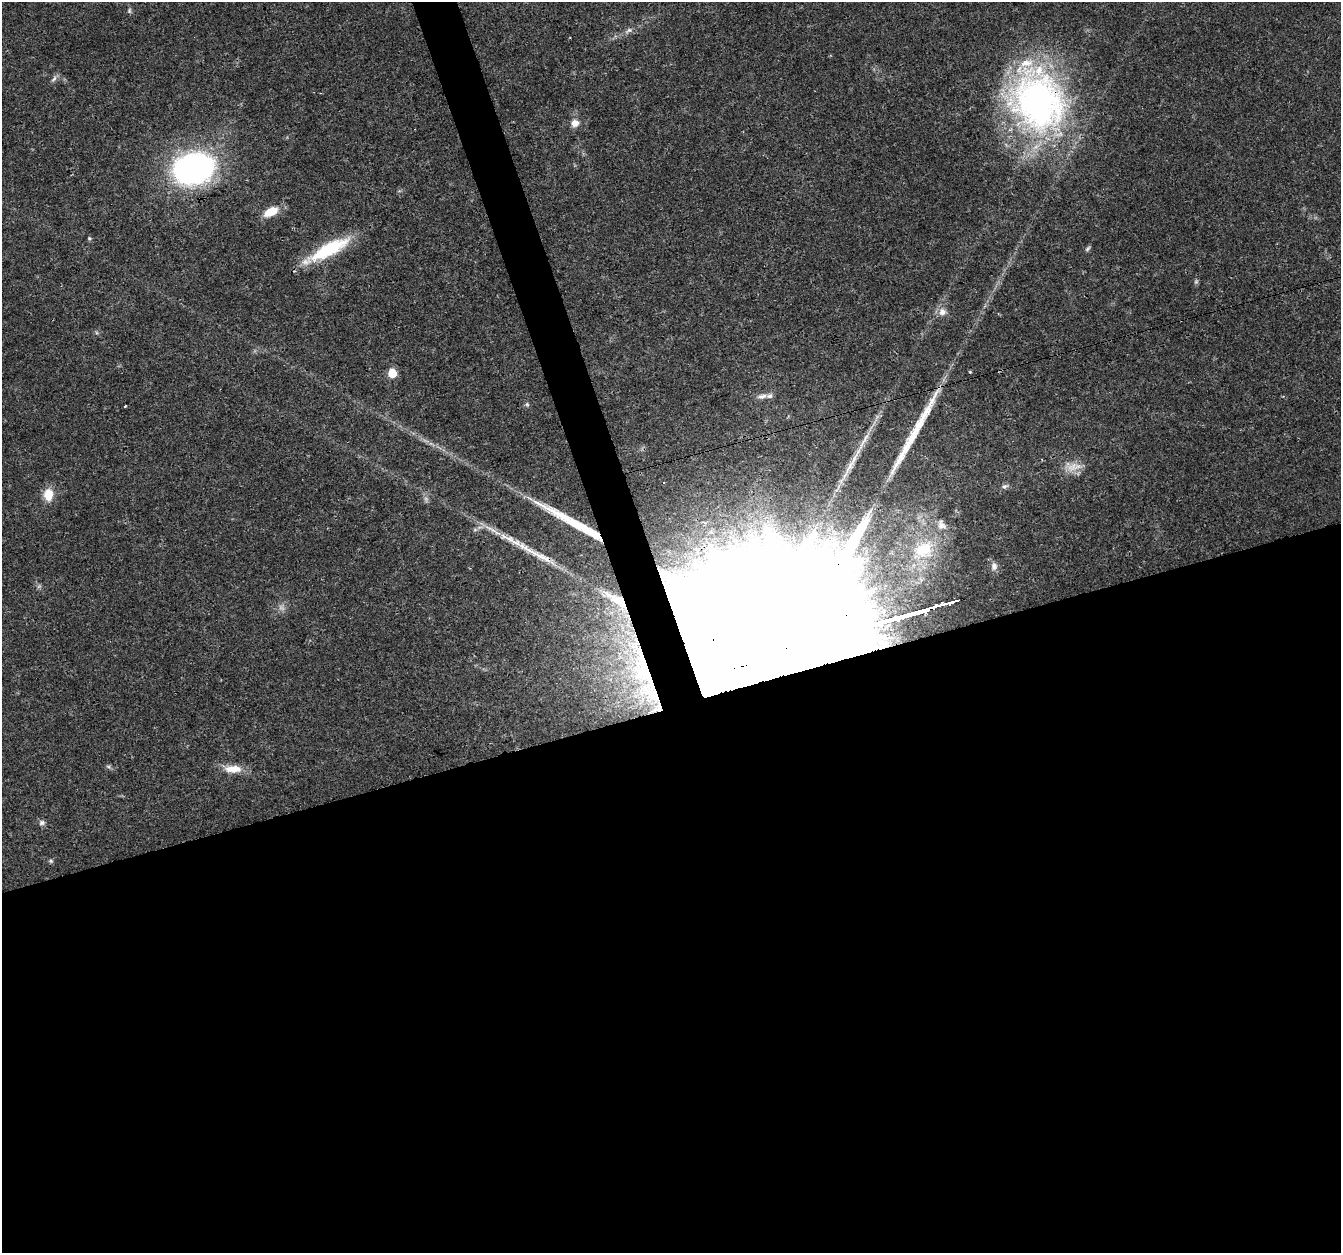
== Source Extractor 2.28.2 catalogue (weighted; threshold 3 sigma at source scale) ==
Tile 15 of 4 x 4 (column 3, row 4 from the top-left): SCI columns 2680-4018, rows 116-1366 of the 5358 x 5181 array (HDU 1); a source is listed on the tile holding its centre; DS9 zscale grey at full resolution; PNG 1343 x 1255 px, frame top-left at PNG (2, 2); no overlay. Shown black and unused: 45% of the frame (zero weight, under 3 of 4 exposures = <1% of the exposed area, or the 3 px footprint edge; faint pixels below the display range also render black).
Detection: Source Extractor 2.28.2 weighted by HDU 2 'WHT'; one run over the whole footprint, this tile lists its part. Background 0.0264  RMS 0.002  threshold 0.0088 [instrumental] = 3 sigma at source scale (4.5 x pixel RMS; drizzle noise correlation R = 1.50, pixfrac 1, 0.0396/0.0396 arcsec/px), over >= 5 px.
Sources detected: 45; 3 too faint to see at this stretch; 4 long thin detections or spike segments (spike, bleed or trail) — not listed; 4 inside a brighter listed object's ellipse — not listed separately; the other 34 listed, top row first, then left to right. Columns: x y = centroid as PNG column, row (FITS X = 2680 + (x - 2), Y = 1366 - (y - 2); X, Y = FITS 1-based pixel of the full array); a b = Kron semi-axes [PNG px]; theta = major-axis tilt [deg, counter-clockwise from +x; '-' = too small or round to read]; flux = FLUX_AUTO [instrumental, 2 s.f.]
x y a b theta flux
129 11 8 5 85 0.37
629 30 11 6 36 0.81
54 79 11 5 56 0.63
1038 100 81 66 -65 76
575 123 10 9 - 1.5
194 169 33 25 14 65
271 212 16 9 26 3.7
89 238 6 4 71 0.28
1088 249 9 4 49 0.38
328 250 53 13 28 12
942 312 11 10 - 1.5
970 372 5 3 - 0.16
392 373 6 5 - 5.8
762 396 13 6 12 0.91
527 404 6 4 -45 0.31
125 406 3 3 - 0.71
849 467 42 7 61 3.8
1074 467 27 11 9 2.9
664 483 3 2 - 0.36
1005 486 9 6 25 0.56
48 495 16 11 87 3
941 525 15 12 -65 1.8
475 530 7 4 19 0.38
511 540 51 9 -26 5.5
833 544 14 9 36 2.6
923 550 32 24 25 11
994 566 11 8 -85 1.1
617 600 40 11 -35 6.4
786 650 191 25 16 99000
656 708 46 9 7 12
108 766 6 4 -19 0.35
233 769 24 10 -1 3
42 823 8 6 15 0.63
51 861 6 5 - 0.32
Overlapping masked pixels (flux is a lower limit): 4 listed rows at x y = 1038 100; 617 600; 786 650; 656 708